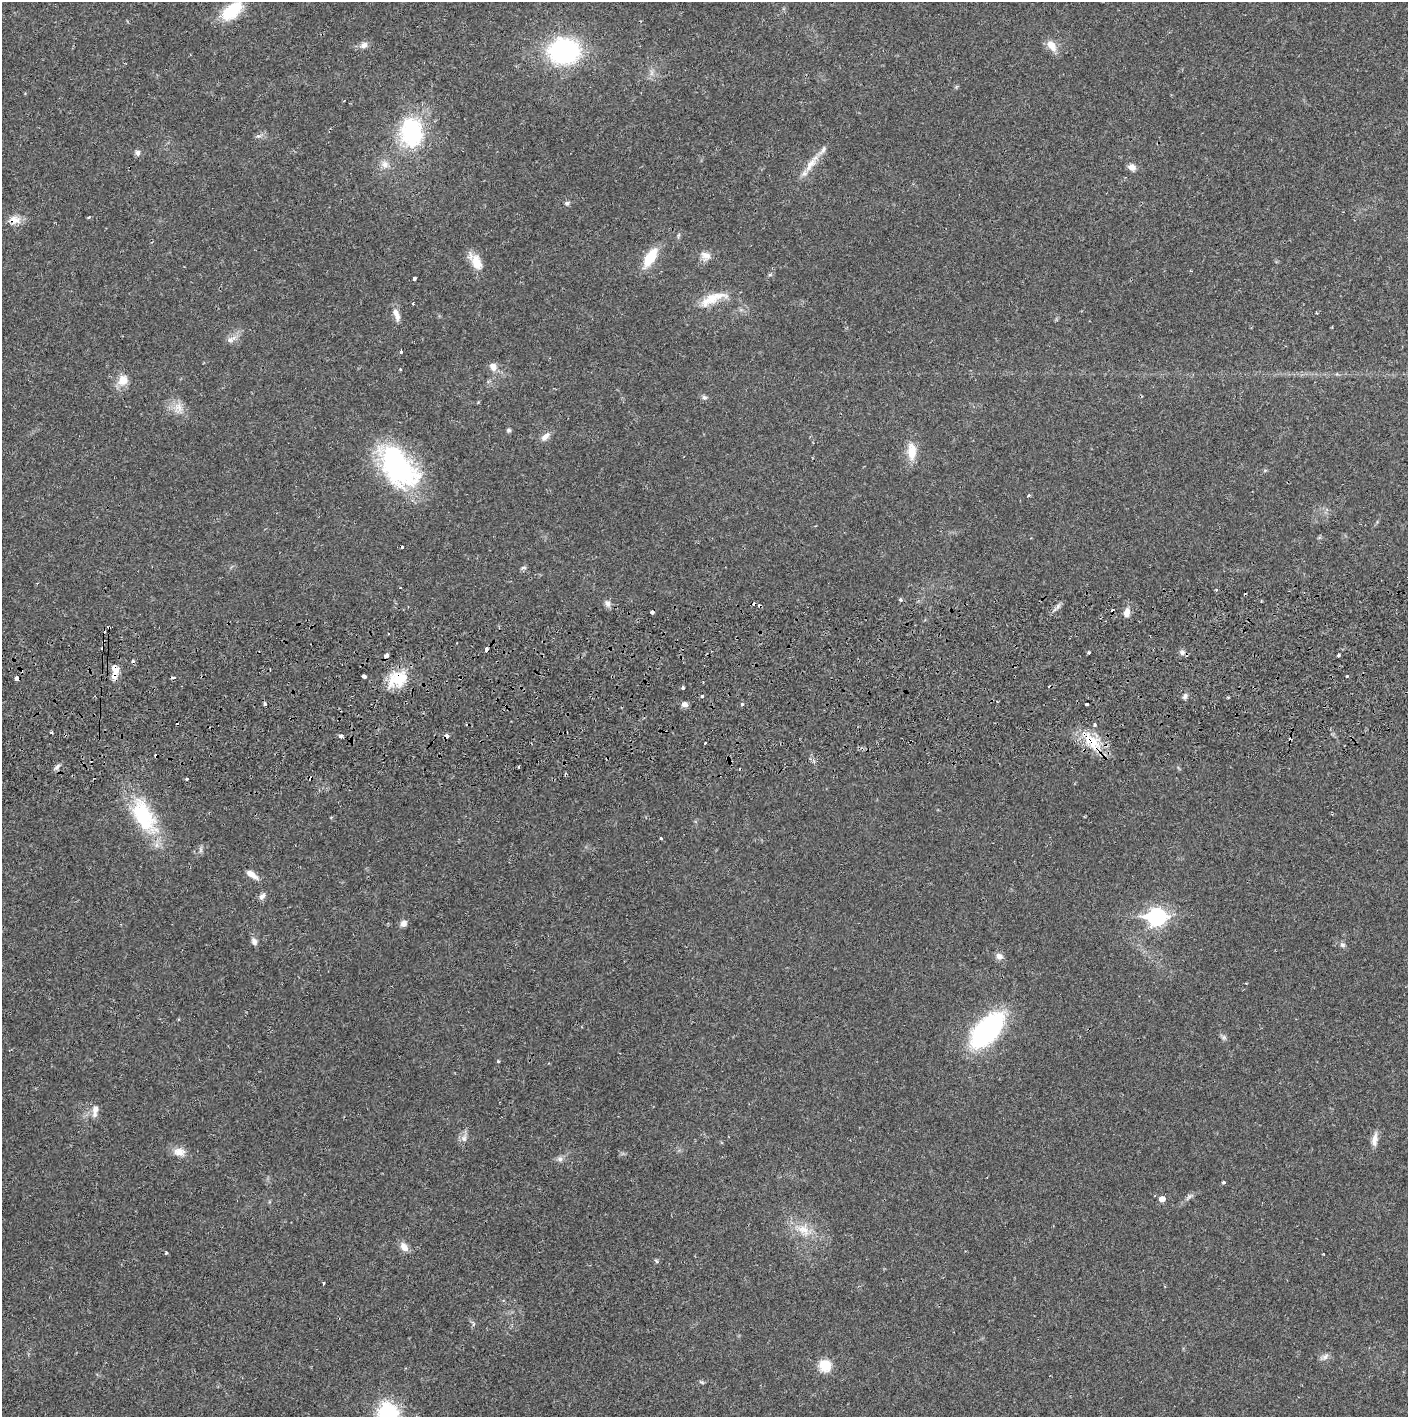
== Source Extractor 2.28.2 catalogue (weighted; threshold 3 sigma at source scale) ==
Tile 5 of 3 x 3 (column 2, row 2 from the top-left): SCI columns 1409-2814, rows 1470-2884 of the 4226 x 4357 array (HDU 1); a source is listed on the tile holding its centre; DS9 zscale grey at full resolution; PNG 1410 x 1419 px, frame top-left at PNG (2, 2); no overlay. Shown black and unused: <1% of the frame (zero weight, under 2 of 3 exposures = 3% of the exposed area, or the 3 px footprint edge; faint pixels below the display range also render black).
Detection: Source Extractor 2.28.2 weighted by HDU 2 'WHT'; one run over the whole footprint, this tile lists its part. Background 0.0213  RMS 0.0035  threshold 0.0156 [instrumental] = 3 sigma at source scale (4.5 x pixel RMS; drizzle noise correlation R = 1.50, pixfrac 1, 0.05/0.05 arcsec/px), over >= 5 px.
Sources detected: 110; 1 inside a brighter object's white glare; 18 cosmic-ray / hot-pixel residue — not listed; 2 inside a brighter listed object's ellipse — not listed separately; the other 89 listed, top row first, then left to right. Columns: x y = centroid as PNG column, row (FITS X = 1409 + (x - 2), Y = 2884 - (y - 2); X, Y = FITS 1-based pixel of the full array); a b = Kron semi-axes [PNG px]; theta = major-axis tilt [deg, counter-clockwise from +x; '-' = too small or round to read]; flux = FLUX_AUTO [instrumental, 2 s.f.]
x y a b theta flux
232 11 24 13 39 15
364 45 11 8 28 1.7
1051 46 17 9 -55 3.5
564 51 24 19 -2 61
411 132 39 29 -85 30
258 136 7 5 9 0.83
138 153 8 7 - 1
385 164 10 9 - 2.4
810 165 26 9 54 4.8
1132 167 10 6 -15 1.9
567 203 7 5 15 0.71
14 220 17 10 3 3.2
706 256 14 11 -27 2.6
650 258 20 9 58 11
477 262 21 12 -67 5.4
414 278 4 3 - 3.2
712 299 39 12 23 7.8
413 303 3 3 - 0.92
396 314 19 7 -70 2.5
231 339 16 6 26 1.9
401 352 3 3 - 1.3
493 367 10 8 -58 2.3
123 380 15 13 58 3.9
704 398 7 6 - 0.86
178 407 15 11 -57 3.6
509 430 5 5 - 0.62
545 437 14 7 47 2.1
912 451 21 11 -89 5.8
398 467 53 29 -49 55
1265 470 6 3 19 0.42
1029 495 5 3 - 0.39
523 568 8 4 0 0.56
607 603 10 7 -77 1.3
1127 612 11 7 76 2.4
109 627 3 3 - 1.5
486 650 4 3 - 2.5
1089 652 3 3 - 0.64
1182 652 7 5 70 0.98
387 655 4 4 - 5.2
1338 655 3 3 - 1.2
115 670 12 8 -65 2.9
364 676 4 3 - 2.2
17 678 4 4 - 2
398 679 25 18 25 11
682 687 3 3 - 0.82
702 696 3 3 - 1.2
1185 696 8 5 75 1
264 704 3 3 - 1.3
685 704 7 7 - 1.4
742 704 3 3 - 1.4
1086 704 4 3 - 3.2
1095 725 4 3 - 0.75
51 732 3 3 - 0.45
446 736 4 3 - 2.2
341 737 7 4 -29 1.6
1092 742 30 14 -51 10
705 743 3 2 - 0.86
57 767 9 5 59 1.1
565 774 3 2 - 0.74
187 779 3 3 - 2.1
144 816 49 23 -61 25
661 838 4 3 - 0.31
252 874 16 7 -35 2.5
262 896 10 7 53 1.3
1157 917 9 7 3 110
404 923 8 7 - 1.7
254 941 10 7 -63 1.3
1342 945 7 6 - 0.84
999 956 9 8 - 1.7
987 1030 32 17 48 61
1224 1037 7 6 - 0.83
498 1061 4 3 - 0.39
95 1109 12 8 80 2.4
464 1138 10 8 80 1.7
1375 1140 19 7 80 2.5
179 1152 15 10 -11 3.5
560 1159 8 7 - 1.1
1223 1182 3 3 - 0.94
1188 1197 13 3 45 0.95
1162 1199 6 5 - 2.3
804 1230 19 14 -50 6.2
404 1247 13 9 -56 2.4
166 1253 4 3 - 0.44
656 1261 6 4 -60 0.48
323 1283 3 2 - 0.32
1325 1357 10 7 47 1.4
825 1365 12 11 - 7.4
702 1382 9 3 -21 0.41
388 1415 29 23 -80 25
Overlapping masked pixels (flux is a lower limit): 8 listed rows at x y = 14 220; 109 627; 486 650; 115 670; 17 678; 398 679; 446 736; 1092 742
Isophote crosses this tile's border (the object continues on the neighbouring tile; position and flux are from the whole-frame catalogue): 2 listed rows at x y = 232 11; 388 1415